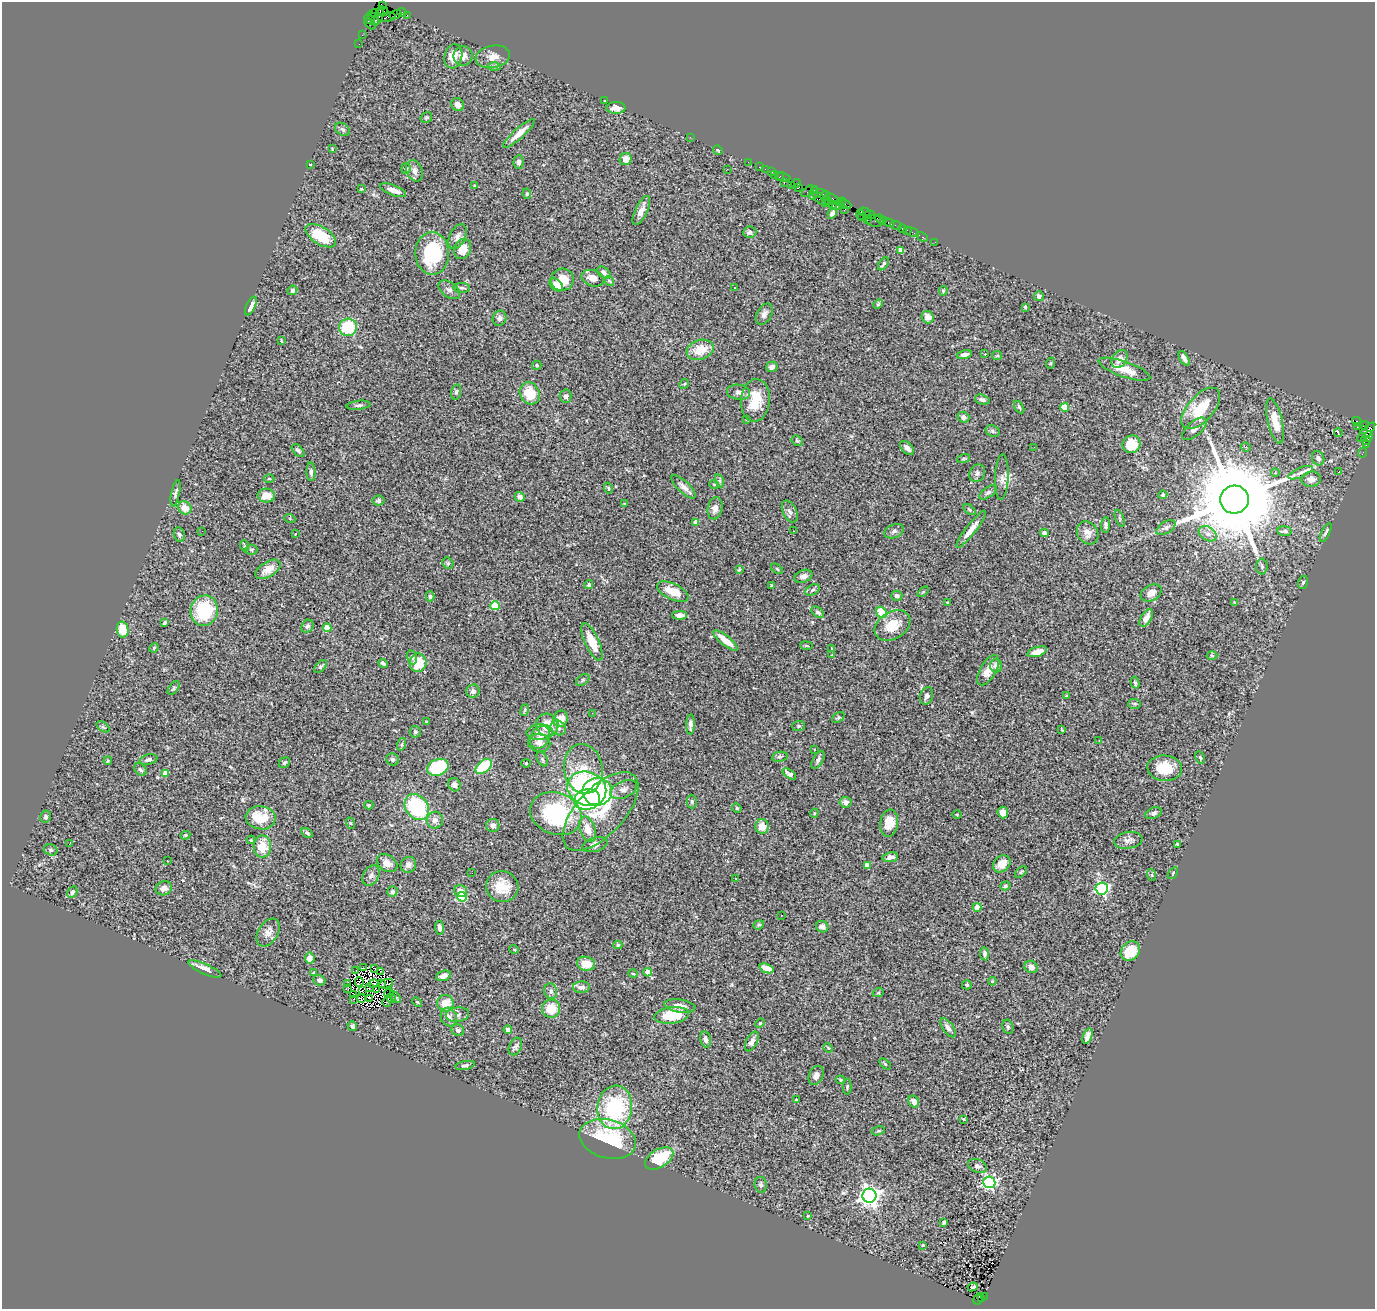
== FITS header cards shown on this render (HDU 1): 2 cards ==
NAXIS1  =                 1373
NAXIS2  =                 1307

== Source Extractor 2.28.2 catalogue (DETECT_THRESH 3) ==
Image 1373 x 1307 px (HDU 1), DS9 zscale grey, 1 PNG px = 1 image px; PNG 1377 x 1311 px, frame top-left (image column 1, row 1307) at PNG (2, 2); each listed source drawn as its Kron ellipse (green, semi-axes under 4 px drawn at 4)
Background 1.87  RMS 0.074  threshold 0.223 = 3 sigma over >= 5 px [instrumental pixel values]
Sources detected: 417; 5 with non-positive FLUX_AUTO (blend fragments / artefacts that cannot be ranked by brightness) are neither listed nor drawn; the other 412 listed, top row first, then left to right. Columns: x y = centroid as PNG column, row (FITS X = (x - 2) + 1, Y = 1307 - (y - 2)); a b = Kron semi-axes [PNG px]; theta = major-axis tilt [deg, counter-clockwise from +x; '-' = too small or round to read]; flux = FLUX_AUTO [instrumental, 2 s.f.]
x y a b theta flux
382 6 4 2 - 56
383 11 5 4 - 180
402 12 4 3 - 170
375 13 4 2 - 54
379 15 9 3 72 540
395 15 6 2 19 85
407 15 2 2 - 24
387 17 9 4 5 510
370 19 6 3 -42 210
374 19 7 3 -56 290
370 24 6 3 -45 75
362 35 2 2 - 29
359 44 2 2 - 33
453 56 12 9 74 63
463 56 9 9 - 34
493 57 17 11 11 52
494 67 6 4 -1 9.6
604 101 4 2 - 3.3
458 105 7 6 - 25
616 108 9 6 -1 32
426 117 6 5 - 8.1
342 129 8 6 -35 14
519 133 20 5 42 56
690 137 2 2 - 11
332 149 4 2 - 3.5
718 150 5 3 - 5.7
626 159 6 5 - 40
519 162 7 5 87 14
748 162 2 2 - 29
310 164 3 2 - 2.9
760 167 3 2 - 110
406 169 5 5 - 10
727 169 2 2 - 2.5
765 169 2 2 - 23
414 171 11 8 -68 25
772 172 3 2 - 120
775 175 3 3 - 110
780 177 4 2 - 77
783 177 7 2 -19 110
784 183 3 2 - 86
796 184 5 3 - 190
475 186 4 3 - 5
791 186 4 3 - 160
799 187 2 2 - 42
361 189 3 3 - 6.2
393 190 14 5 -21 43
808 191 7 3 40 35
814 193 7 4 73 410
527 194 5 4 - 7.4
822 194 7 3 -27 250
825 196 5 2 - 150
819 198 7 4 -48 400
833 199 8 3 -38 230
828 201 2 2 - 83
841 202 4 3 - 100
825 203 2 2 - 56
845 204 7 3 -22 300
833 205 4 3 - 410
837 205 6 2 41 140
844 209 4 3 - 93
641 210 16 6 64 35
864 212 6 2 -18 160
832 214 5 4 - 19
860 214 5 4 - 140
870 215 5 3 - 160
861 218 3 2 - 160
880 219 5 3 - 110
867 220 2 2 - 49
875 221 8 6 -9 12
884 221 3 3 - 100
889 223 5 3 - 200
896 225 6 2 -20 21
902 228 3 2 - 88
907 230 2 2 - 16
750 232 6 5 - 13
913 232 7 2 -26 54
321 236 17 8 -32 170
458 236 13 8 65 26
922 237 6 3 -29 48
935 242 2 2 - 29
463 249 10 8 70 64
901 251 4 4 - 47
432 253 21 17 -89 350
883 264 7 4 54 9.7
604 272 7 5 -37 13
593 278 12 8 -19 40
562 280 11 11 - 94
609 281 5 4 - 6.6
556 285 7 5 -43 67
462 288 8 5 -3 12
735 288 3 2 - 14
292 290 5 4 - 11
449 290 12 7 -37 23
943 291 5 4 - 7.5
1039 296 5 5 - 21
878 304 5 4 - 5.4
251 306 10 4 65 34
1025 307 4 4 - 6.4
764 314 11 7 60 24
928 317 6 6 - 29
500 318 8 6 68 15
348 327 9 8 - 250
281 340 3 3 - 4.4
700 350 14 9 18 89
985 354 3 2 - 15
964 355 8 4 11 21
997 356 5 4 - 6.3
1184 358 8 4 -60 19
1119 359 10 7 58 37
1051 363 6 3 71 5.7
537 365 4 4 - 8.7
772 367 6 5 - 27
1124 369 27 7 -19 76
684 384 5 4 - 5.7
456 392 8 5 79 9.7
738 392 11 7 -7 21
530 393 11 9 -63 120
566 396 7 6 - 12
755 400 21 14 85 130
982 400 7 4 -16 13
358 405 12 4 6 14
1019 407 7 3 -58 6.2
1065 407 4 4 - 180
1201 408 25 13 48 180
963 417 6 5 - 19
746 419 3 3 - 11
1275 421 23 7 -77 88
1357 421 5 3 - 530
1364 425 5 2 - 19
1357 427 3 2 - 20
1194 429 15 7 41 28
1363 429 3 2 - 110
993 431 7 5 -23 9.9
1338 432 4 2 - 8.2
1366 432 12 4 48 700
1369 436 5 3 - 400
1366 440 5 4 - 180
797 441 6 5 - 7.8
1131 444 9 8 - 80
1366 445 4 2 - 38
1034 447 2 2 - 3.2
1246 447 5 3 - 6.8
907 448 8 5 -45 24
298 451 8 4 -44 9.9
1363 453 5 2 - 48
1318 458 7 6 - 21
963 459 6 3 19 4.7
311 472 9 4 -88 14
1339 472 2 2 - 4.5
977 473 9 7 60 17
1275 473 4 4 - 9.1
1300 473 13 5 23 21
1002 477 23 7 87 31
269 479 5 3 - 6
1311 479 9 7 6 36
720 481 7 4 -71 8.7
714 484 5 3 - 4
684 487 16 5 -43 25
608 488 5 4 - 6.5
988 492 10 5 34 13
176 493 13 4 79 12
266 495 9 7 -5 60
1163 495 4 4 - 5.9
520 497 5 4 - 21
1234 500 14 14 - 87000
378 501 6 5 - 12
624 503 4 2 - 3.9
185 508 7 6 - 47
715 508 11 7 79 33
969 510 7 3 -40 6.1
790 511 12 6 -64 18
1120 518 9 3 -69 6.2
290 519 5 3 - 5.2
695 522 4 3 - 24
1105 525 8 4 87 13
1166 528 10 5 32 14
971 529 23 5 52 50
202 531 2 2 - 5.2
793 531 2 2 - 4.3
894 531 10 6 22 17
1285 531 7 4 -5 13
1044 533 4 3 - 38
1088 533 12 10 -53 39
1326 533 10 4 64 13
295 534 3 2 - 3.6
1208 534 10 6 -31 25
179 535 7 5 -75 12
245 546 5 3 - 5.2
251 550 6 5 - 7.1
448 563 6 5 - 7.5
1262 567 8 6 -88 11
268 569 14 7 32 43
739 569 3 3 - 5.1
777 569 7 3 -37 5.3
803 576 9 6 22 22
1303 582 7 5 73 7.4
589 585 5 4 - 10
772 586 3 3 - 5.2
813 590 8 5 28 9.1
673 591 17 8 -26 94
923 592 6 3 38 5.2
1151 593 11 7 28 35
430 596 5 4 - 8.6
897 596 5 5 - 16
947 602 3 2 - 3.9
1234 602 3 3 - 2.8
495 606 5 4 - 160
204 611 15 13 77 290
818 612 7 4 -40 12
881 612 6 5 - 150
680 615 7 4 -2 27
1146 618 10 5 60 28
165 623 4 3 - 9.8
892 625 19 13 32 110
307 626 7 5 55 13
327 628 4 4 - 110
123 629 8 6 -79 100
725 641 15 5 -39 62
592 642 20 7 -65 120
806 646 6 3 -8 5.8
154 648 5 4 - 5.4
832 648 3 2 - 3.3
1037 652 10 4 17 48
832 655 3 2 - 3.3
1212 656 5 3 - 5
412 657 7 5 -74 11
383 663 5 3 - 12
418 663 9 8 - 130
996 666 6 6 - 19
321 667 8 4 45 8.8
988 670 17 8 60 48
583 680 7 5 37 8.2
1135 683 6 3 -74 7.7
174 688 8 4 52 8.6
473 691 7 6 - 19
927 696 9 6 72 19
1066 696 4 3 - 3.8
1134 704 6 5 - 8
525 710 6 3 70 8
592 713 3 2 - 4.3
838 718 7 4 39 7.8
560 719 8 7 - 59
426 722 3 3 - 4.5
691 724 10 4 89 22
547 725 12 11 - 92
799 726 6 5 - 7.8
103 727 7 4 -36 7.7
558 728 8 7 - 19
1062 730 3 2 - 4.3
415 732 6 5 - 10
540 732 13 8 2 27
540 737 12 9 56 38
1099 741 3 2 - 4.1
539 743 11 9 -11 30
402 744 6 4 72 7.7
815 749 3 3 - 38
780 757 8 5 9 11
1200 757 6 4 -63 7.4
393 759 6 6 - 14
542 759 8 5 -61 9.8
148 760 9 5 13 15
818 760 10 5 61 14
108 761 4 3 - 5.5
284 763 6 4 43 8.3
526 763 4 4 - 5.5
484 766 9 5 41 240
438 767 11 8 22 320
1165 768 17 13 -5 140
583 769 25 19 -81 140
140 770 7 5 -45 11
166 773 4 4 - 44
789 774 7 4 -35 27
454 785 7 6 - 18
587 789 20 16 -21 730
623 789 14 8 24 30
597 792 14 13 - 460
587 800 13 10 10 500
692 802 7 5 -90 8.4
845 802 6 5 - 18
369 805 4 3 - 5.7
417 807 14 11 -54 410
737 808 5 4 - 6.6
600 811 49 23 47 270
814 813 4 4 - 5.6
1003 813 6 5 - 46
1154 813 8 5 24 14
556 814 26 21 -21 480
957 814 4 3 - 3.8
45 817 6 5 - 12
261 818 15 11 -7 130
435 820 8 8 - 26
350 823 6 3 -70 6.1
889 823 13 9 81 77
493 825 6 6 - 17
762 826 7 6 - 56
588 829 13 7 -71 59
307 833 6 4 -33 9.2
185 835 5 4 - 5.8
251 840 4 4 - 5.6
1128 840 14 8 9 26
69 844 3 2 - 40
1177 844 4 3 - 6.4
595 845 13 7 15 31
262 846 11 8 -90 100
51 850 7 5 -18 9.1
890 857 8 5 9 21
167 861 3 2 - 7.4
387 863 11 8 -32 37
1002 864 9 7 44 73
408 865 8 7 - 22
867 865 4 4 - 43
1021 872 7 4 45 7.7
472 873 2 2 - 4.7
1173 873 6 3 56 5.2
1152 875 6 4 -72 6.6
371 876 11 7 58 22
736 878 3 2 - 2.9
1005 886 5 4 - 8.3
502 887 16 15 - 100
164 888 8 7 - 29
1102 889 6 6 - 740
460 891 6 6 - 37
72 892 6 4 62 12
392 892 5 5 - 11
462 897 5 4 - 340
977 907 4 4 - 86
781 915 3 2 - 5.2
759 925 5 4 - 6.6
822 927 6 5 - 21
439 928 7 3 -83 21
268 933 15 10 56 38
618 945 4 4 - 6.1
514 949 5 3 - 4
1130 951 11 8 49 130
984 954 6 4 -83 14
310 958 5 5 - 40
586 964 9 7 -15 72
1031 967 7 6 - 27
363 968 3 3 - 9.9
375 968 3 2 - 4.9
766 968 7 4 -19 55
205 969 18 5 -24 35
356 971 2 2 - 2.5
381 971 3 2 - 2.4
648 972 4 4 - 59
314 973 4 3 - 12
633 974 4 3 - 4.4
443 976 8 4 18 24
319 980 6 5 - 15
992 981 4 3 - 5.5
359 982 4 2 - 1.6
348 983 3 2 - 4.6
382 983 3 2 - 3.6
373 984 5 2 - 1.3
386 984 7 2 19 10
967 985 5 4 - 8.2
370 987 4 2 - 11
581 987 8 5 2 22
347 988 3 2 - 4
377 990 4 2 - 5.4
362 991 3 3 - 5.6
551 991 8 6 -77 15
389 993 5 2 - 4.5
878 993 6 3 19 5.7
354 994 2 2 - 2
395 997 7 2 -44 5.4
354 999 2 2 - 1.9
361 999 3 2 - 2.9
370 999 3 2 - 4.1
391 999 5 2 - 11
387 1002 5 3 - 12
417 1002 6 3 -44 5
445 1003 8 8 - 75
680 1006 16 6 -8 37
551 1009 9 9 - 100
457 1015 11 7 8 23
672 1015 17 8 7 180
449 1017 10 7 -65 24
760 1023 5 3 - 5
352 1026 5 4 - 14
1008 1027 7 5 -76 9.4
948 1028 11 5 -54 21
458 1030 6 5 - 17
508 1030 4 4 - 52
1088 1036 8 4 72 25
705 1039 8 5 -74 23
752 1042 10 5 64 24
515 1047 9 6 63 13
828 1048 5 4 - 5
885 1064 6 4 -44 6.7
465 1065 10 4 11 12
816 1075 10 7 63 26
840 1080 4 3 - 6.5
847 1087 8 4 89 7.9
796 1100 4 3 - 16
914 1102 6 5 - 31
615 1107 22 17 82 490
963 1119 3 3 - 9.6
878 1131 7 4 16 7.6
608 1139 29 19 -15 390
659 1158 15 9 31 220
977 1166 10 6 -21 18
989 1182 6 6 - 940
761 1185 8 6 -81 12
869 1196 7 7 - 3100
808 1216 3 2 - 5.5
944 1222 4 3 - 7.4
923 1245 3 3 - 5.6
972 1287 5 3 - 17
984 1296 2 2 - 150
978 1299 6 3 64 320
982 1299 3 3 - 110
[5 non-positive-flux detections neither listed nor drawn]